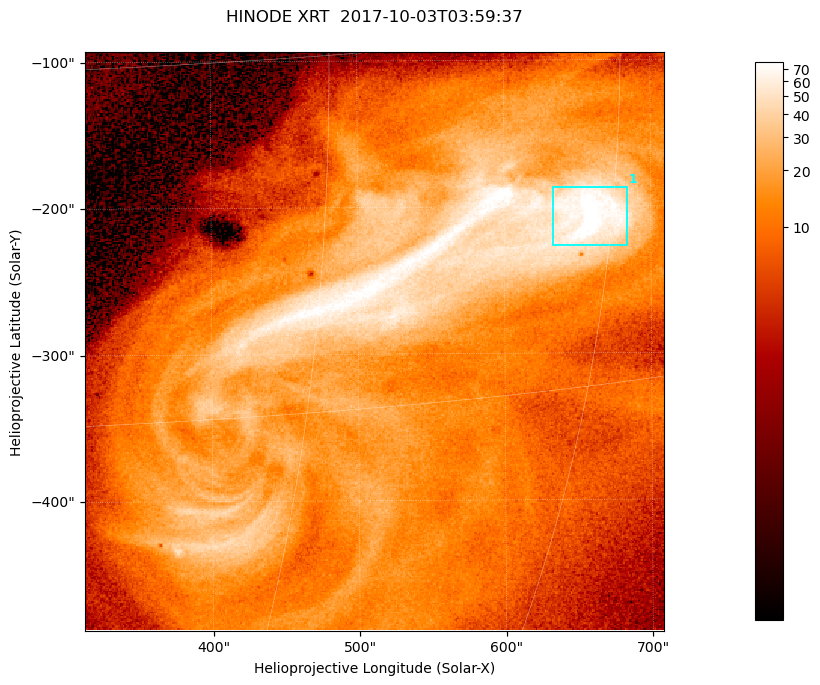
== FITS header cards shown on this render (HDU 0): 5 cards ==
TELESCOP= 'HINODE  '           /
INSTRUME= 'XRT     '           /
DATE_OBS= '2017-10-03T03:59:37.189' /
CTYPE1  = 'Solar-X '           /
CTYPE2  = 'Solar-Y '           /

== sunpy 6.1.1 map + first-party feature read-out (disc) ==
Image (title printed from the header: HINODE XRT  2017-10-03T03:59:37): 384 x 384 px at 1.03 arcsec/px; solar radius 958 arcsec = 932 px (partial field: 5.4% of the solar disc is inside the frame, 100% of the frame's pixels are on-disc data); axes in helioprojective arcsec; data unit not stated in the header (colour bar unlabelled)
Orientation: roll -0.357 deg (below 1 deg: not rotated)
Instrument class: DISC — disc imager (sunpy class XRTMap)
Bright regions (active regions / flare kernels): reference = the on-disc median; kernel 3 px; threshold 5 sigma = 48.7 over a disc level ~11.9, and >= 1.15x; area >= 147 px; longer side >= 5 px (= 5.1 arcsec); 1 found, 1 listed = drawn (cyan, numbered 1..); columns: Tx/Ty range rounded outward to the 5 arcsec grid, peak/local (2 s.f.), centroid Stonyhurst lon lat
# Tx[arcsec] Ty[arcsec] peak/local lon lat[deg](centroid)
1 630..685 -230..-185 7.7 +44 -8